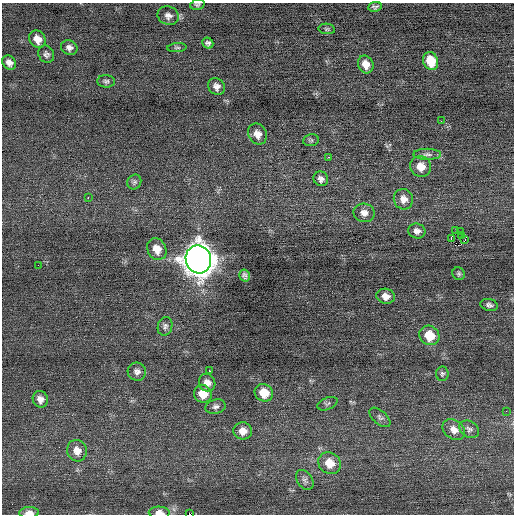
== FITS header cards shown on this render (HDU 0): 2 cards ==
NAXIS1  =                  512 / Axis length
NAXIS2  =                  512 / Axis length

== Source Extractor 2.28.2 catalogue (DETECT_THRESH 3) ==
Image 512 x 512 px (HDU 0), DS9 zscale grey, 1 PNG px = 1 image px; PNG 516 x 516 px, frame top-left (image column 1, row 512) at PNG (2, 3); each listed source drawn as its Kron ellipse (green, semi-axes under 4 px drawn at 4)
Background 0.02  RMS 0.65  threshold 1.96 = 3 sigma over >= 5 px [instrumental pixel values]
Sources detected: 60; all 60 listed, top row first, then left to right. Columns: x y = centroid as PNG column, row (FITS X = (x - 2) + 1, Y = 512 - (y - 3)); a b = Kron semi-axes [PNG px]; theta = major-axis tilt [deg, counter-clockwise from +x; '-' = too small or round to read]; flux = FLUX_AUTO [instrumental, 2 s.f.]
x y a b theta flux
197 5 7 5 16 80
375 7 7 5 9 100
168 16 11 9 -20 230
327 29 8 5 -9 84
37 39 9 7 -54 380
208 43 6 5 - 120
69 48 8 7 - 180
177 48 10 4 4 82
46 54 9 7 -58 140
431 61 9 7 -70 990
9 63 8 6 -46 220
366 64 9 7 -66 430
106 81 9 6 -2 110
216 86 9 8 - 230
441 121 3 2 - 38
257 134 11 9 -58 350
311 140 8 6 10 95
427 154 14 5 0 170
329 157 2 2 - 180
421 166 10 10 - 530
321 179 7 7 - 180
134 182 7 6 - 110
88 198 2 2 - 370
403 199 10 9 - 340
364 213 10 9 - 270
417 231 8 7 - 210
456 231 2 2 - 33
461 231 3 2 - 44
461 236 2 2 - 37
451 238 4 3 - 450
465 240 4 2 - 64
157 249 11 9 -62 540
198 259 14 12 -72 69000
38 265 2 2 - 56
459 274 6 6 - 86
245 276 6 5 - 140
386 296 9 7 -12 320
489 305 9 6 -12 130
165 326 9 7 72 140
429 335 10 9 - 1000
209 371 2 2 - 450
137 372 9 9 - 200
442 374 7 6 - 96
207 383 9 8 - 310
264 393 9 8 - 790
203 394 9 8 - 700
40 399 8 7 - 260
327 404 10 6 22 100
216 407 10 7 14 160
506 411 3 2 - 57
380 417 12 6 -41 140
469 429 11 8 -30 160
454 430 12 9 -36 360
243 431 9 8 - 380
77 451 11 10 - 410
329 463 12 10 -37 690
305 480 11 7 -56 160
29 513 10 6 3 270
159 513 10 6 -2 320
189 514 3 2 - 1300
At the frame edge (FLAGS 8, measured only in part): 4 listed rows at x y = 197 5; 29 513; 159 513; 189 514